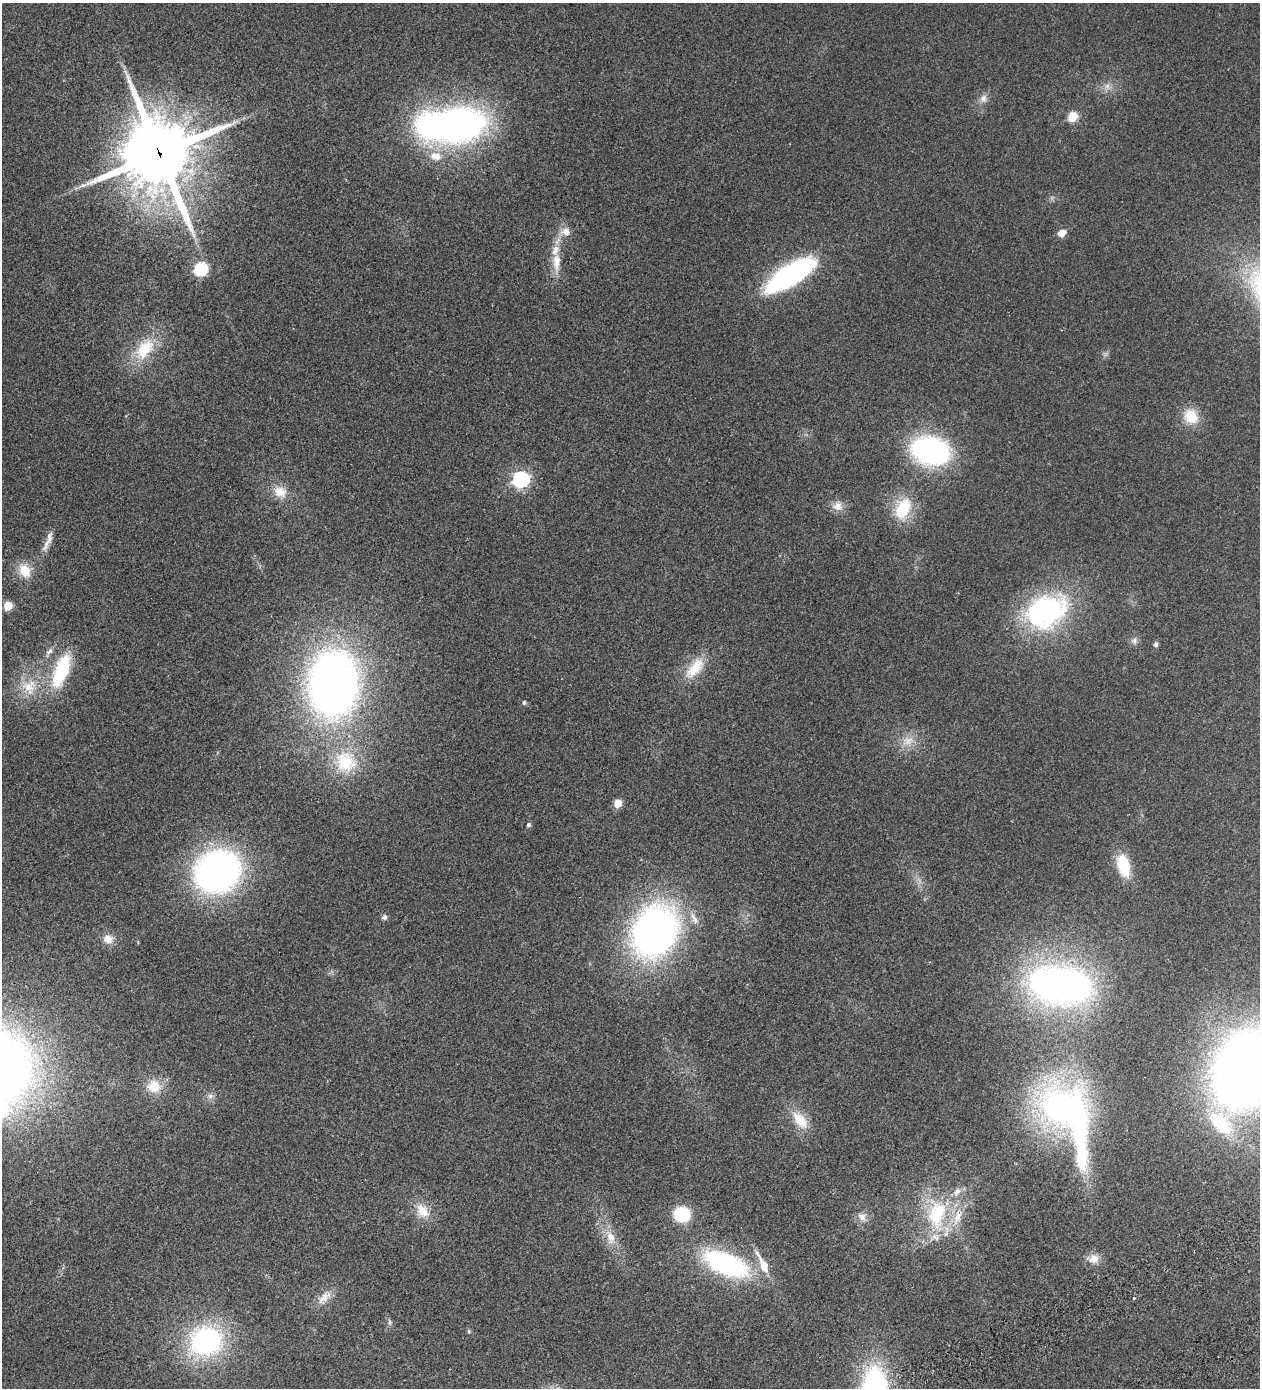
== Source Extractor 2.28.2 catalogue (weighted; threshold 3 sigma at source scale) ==
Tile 6 of 4 x 4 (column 2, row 2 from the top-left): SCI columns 1718-2975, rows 2914-4299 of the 5825 x 5828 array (HDU 1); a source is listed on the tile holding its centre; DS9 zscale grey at full resolution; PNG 1262 x 1390 px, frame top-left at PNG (2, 3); no overlay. Shown black and unused: <1% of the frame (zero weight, under 2 of 3 exposures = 10% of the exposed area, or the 3 px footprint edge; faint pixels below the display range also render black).
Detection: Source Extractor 2.28.2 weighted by HDU 2 'WHT'; one run over the whole footprint, this tile lists its part. Background 0.127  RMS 0.018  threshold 0.0796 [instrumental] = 3 sigma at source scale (4.5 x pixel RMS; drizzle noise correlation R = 1.50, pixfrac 1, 0.05/0.05 arcsec/px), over >= 5 px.
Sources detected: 67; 1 too faint to see at this stretch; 2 inside a brighter object's white glare — not listed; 6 inside a brighter listed object's ellipse — not listed separately; the other 58 listed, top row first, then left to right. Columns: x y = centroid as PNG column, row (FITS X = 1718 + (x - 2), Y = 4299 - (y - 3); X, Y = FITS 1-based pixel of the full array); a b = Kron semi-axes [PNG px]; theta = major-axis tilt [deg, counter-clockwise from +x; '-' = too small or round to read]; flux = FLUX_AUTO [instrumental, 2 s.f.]
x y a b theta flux
983 99 12 10 73 11
1073 117 6 5 - 85
458 125 50 34 11 630
159 153 26 24 -75 12000
565 231 14 11 8 15
1062 233 11 8 30 11
556 262 33 11 90 31
200 269 6 6 - 220
790 275 58 20 33 280
145 349 34 19 52 66
1191 416 18 16 -56 42
930 451 29 20 -13 390
521 479 7 6 - 490
280 492 19 14 -23 25
837 506 15 12 -8 15
903 508 30 19 67 63
48 541 34 7 67 17
25 570 20 15 -58 30
8 606 5 5 - 60
1046 611 51 37 23 280
1134 641 9 8 - 6.4
1156 644 6 5 - 4.3
49 651 12 6 42 7.3
695 668 35 16 50 45
61 670 40 15 69 110
333 684 51 37 87 1200
29 686 25 18 6 48
524 703 6 5 - 2.5
908 741 18 12 12 23
345 762 34 31 -55 100
618 803 5 5 - 40
529 825 6 6 - 3
1123 866 26 14 -75 58
217 871 30 27 26 820
384 917 7 6 - 4.8
694 919 20 7 -59 13
654 931 46 36 62 740
108 939 14 13 - 15
1060 985 64 36 -7 720
1245 1069 48 35 68 2200
154 1086 20 17 -12 34
210 1096 8 8 - 6.7
1059 1106 58 48 -59 450
800 1120 27 14 -50 36
1220 1123 38 20 -47 100
422 1211 21 16 -50 30
682 1214 15 13 -13 73
937 1214 45 27 83 130
862 1217 12 10 -33 11
610 1237 23 12 -72 29
757 1254 16 6 -56 8.7
1094 1259 14 13 - 16
726 1264 49 21 -22 280
324 1298 25 11 43 21
1133 1298 3 3 - 5.1
389 1322 9 5 -90 3.9
469 1331 6 5 - 2.7
206 1341 38 34 13 240
Overlapping masked pixels (flux is a lower limit): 1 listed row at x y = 159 153
Isophote crosses this tile's border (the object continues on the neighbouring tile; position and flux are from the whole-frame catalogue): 1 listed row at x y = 1245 1069